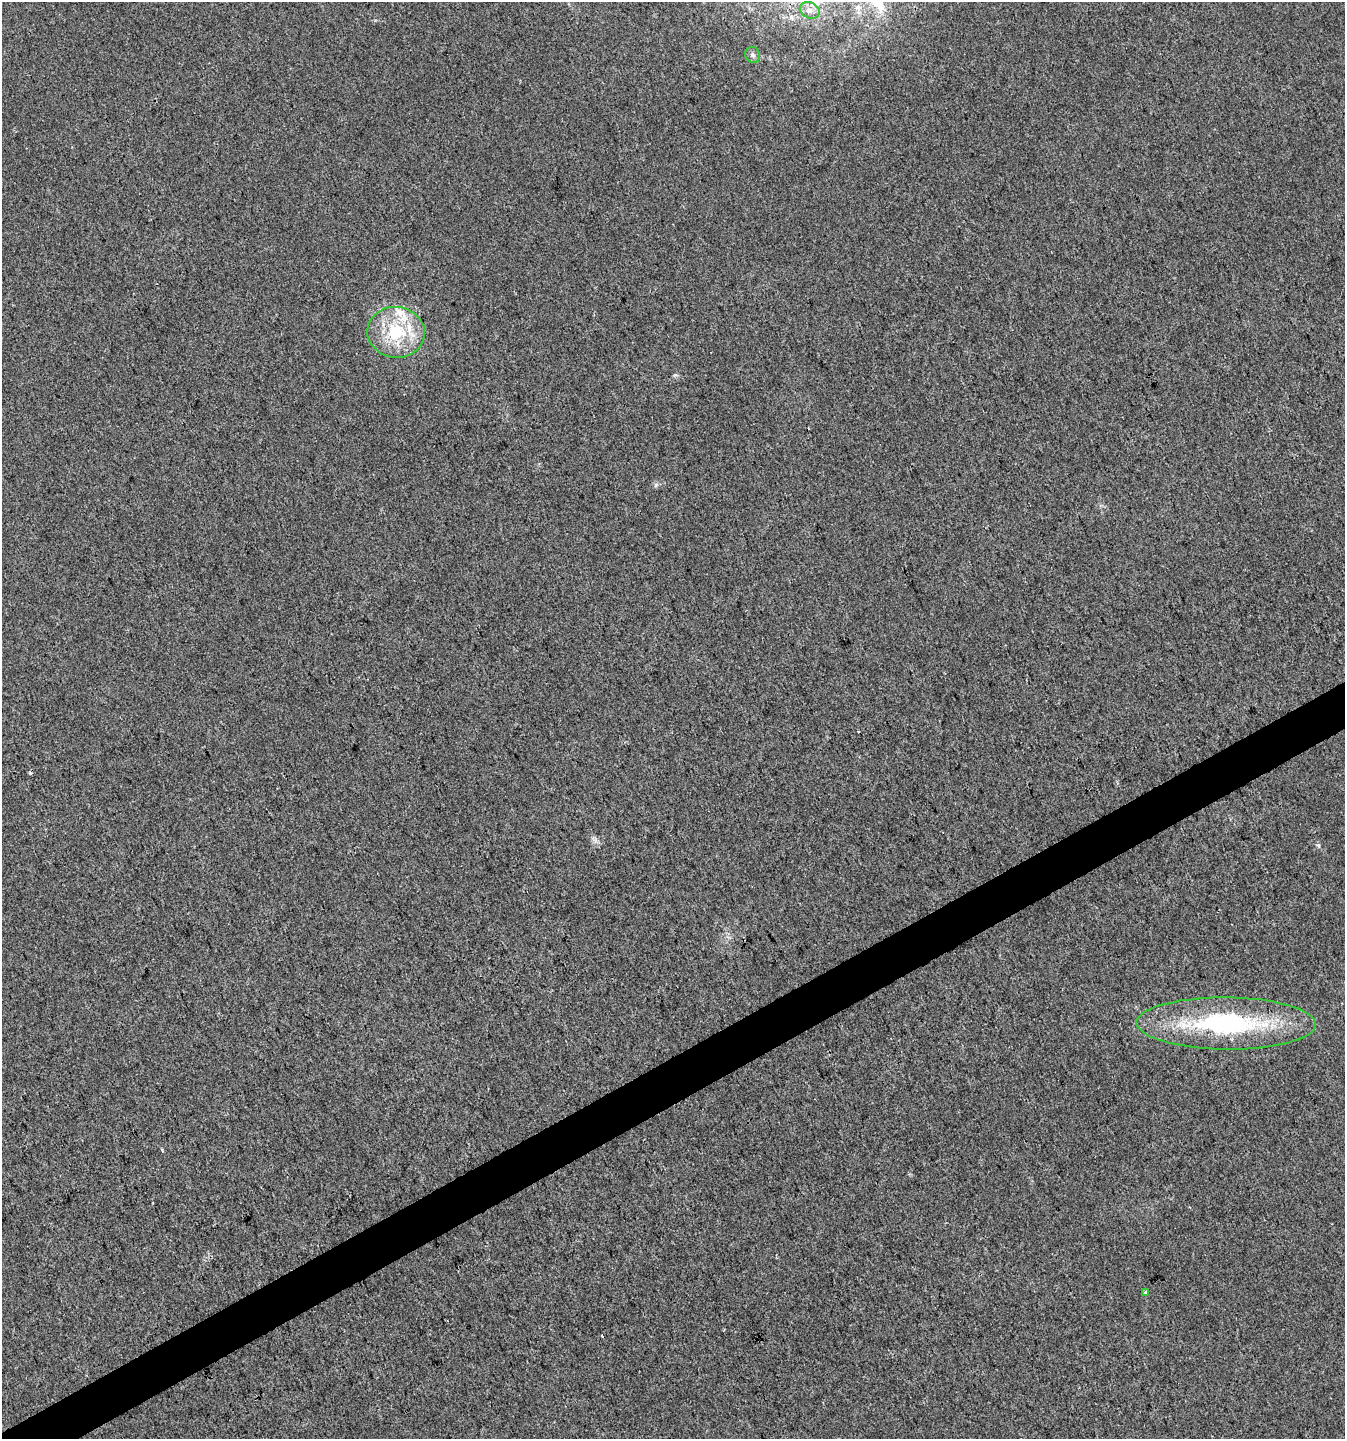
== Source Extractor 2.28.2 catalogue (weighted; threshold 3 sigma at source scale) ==
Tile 7 of 4 x 4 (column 3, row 2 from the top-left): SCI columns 2784-4126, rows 2876-4312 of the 5627 x 5748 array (HDU 1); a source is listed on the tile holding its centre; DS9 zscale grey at full resolution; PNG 1347 x 1441 px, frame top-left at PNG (2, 2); each listed source drawn as its Kron ellipse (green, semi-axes under 4 px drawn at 4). Shown black and unused: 3% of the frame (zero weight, under 3 of 4 exposures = <1% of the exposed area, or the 3 px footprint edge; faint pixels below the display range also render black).
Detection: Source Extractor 2.28.2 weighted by HDU 2 'WHT'; one run over the whole footprint, this tile lists its part. Background 0.00553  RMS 0.0034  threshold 0.0153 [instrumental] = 3 sigma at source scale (4.5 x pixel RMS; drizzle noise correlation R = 1.50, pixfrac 1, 0.0396/0.0396 arcsec/px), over >= 5 px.
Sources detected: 9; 2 cosmic-ray / hot-pixel residue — neither listed nor drawn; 2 inside a brighter listed object's ellipse — not listed separately; the other 5 listed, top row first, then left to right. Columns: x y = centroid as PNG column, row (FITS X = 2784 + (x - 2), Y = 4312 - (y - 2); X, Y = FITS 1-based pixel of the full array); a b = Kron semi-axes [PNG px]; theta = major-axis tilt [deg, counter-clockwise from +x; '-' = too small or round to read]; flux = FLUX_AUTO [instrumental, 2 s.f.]
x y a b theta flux
810 10 10 7 -27 2.2
753 55 8 7 - 1
396 332 29 25 -8 19
1226 1023 90 26 -1 56
1146 1293 3 3 - 1